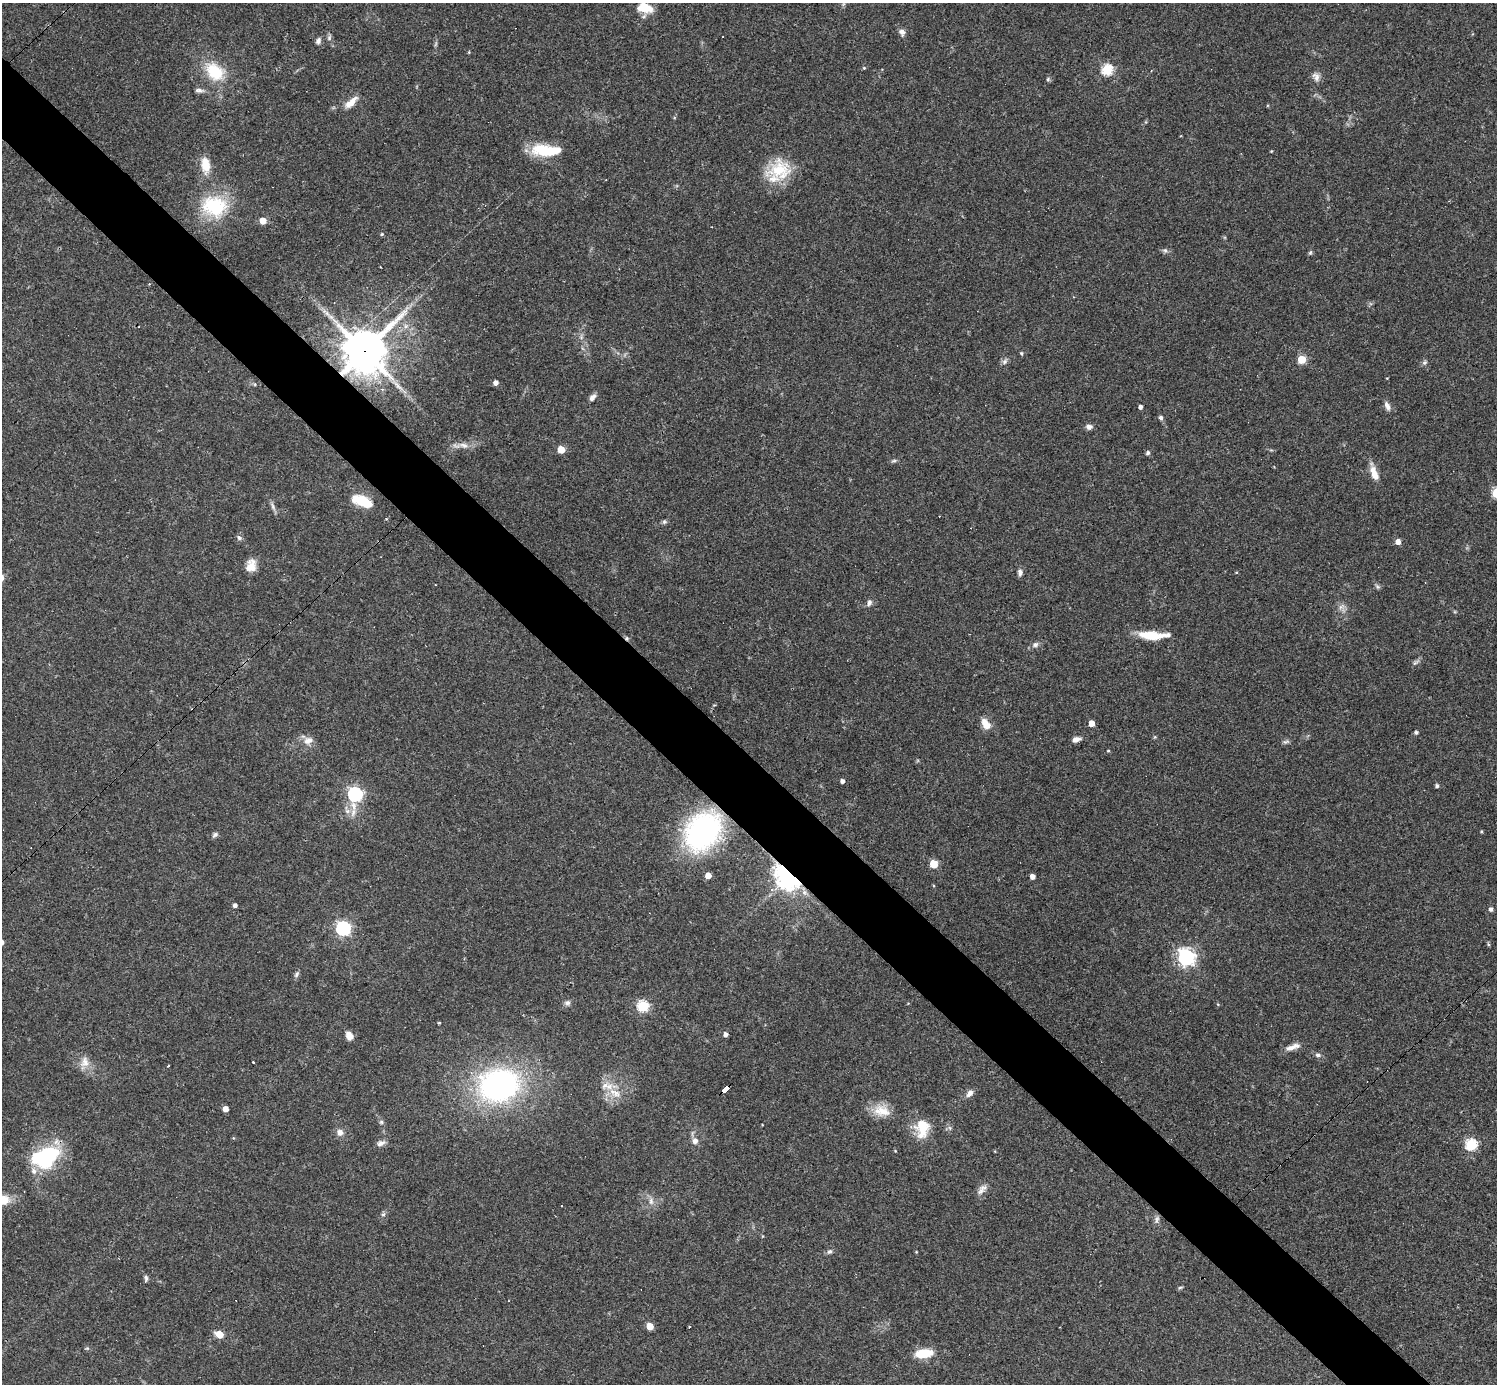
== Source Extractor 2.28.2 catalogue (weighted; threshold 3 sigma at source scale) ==
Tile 11 of 4 x 4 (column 3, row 3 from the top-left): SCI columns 2989-4483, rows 1678-3059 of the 5977 x 5977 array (HDU 1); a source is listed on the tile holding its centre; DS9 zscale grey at full resolution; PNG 1499 x 1386 px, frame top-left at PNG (2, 3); no overlay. Shown black and unused: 5% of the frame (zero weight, under 3 of 4 exposures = <1% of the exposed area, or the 3 px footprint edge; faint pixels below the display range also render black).
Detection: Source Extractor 2.28.2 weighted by HDU 2 'WHT'; one run over the whole footprint, this tile lists its part. Background 0.0358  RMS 0.0044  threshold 0.0196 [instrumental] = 3 sigma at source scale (4.5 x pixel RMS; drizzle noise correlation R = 1.50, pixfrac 1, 0.05/0.05 arcsec/px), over >= 5 px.
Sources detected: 131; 1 too faint to see at this stretch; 3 inside a brighter object's white glare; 5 cosmic-ray / hot-pixel residue — not listed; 4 inside a brighter listed object's ellipse — not listed separately; the other 118 listed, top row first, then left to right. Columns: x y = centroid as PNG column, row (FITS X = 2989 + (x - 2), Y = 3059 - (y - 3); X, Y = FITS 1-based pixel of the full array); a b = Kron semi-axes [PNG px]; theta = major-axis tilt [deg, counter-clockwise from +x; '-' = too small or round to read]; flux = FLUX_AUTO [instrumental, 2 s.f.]
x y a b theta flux
645 8 18 11 -15 8.3
902 32 8 7 - 2.2
329 38 8 6 75 1.1
318 41 8 6 66 1.5
469 52 5 3 - 0.36
864 68 4 4 - 0.55
1107 70 5 5 - 42
215 72 22 16 -41 19
1316 77 12 9 -57 2.4
1048 79 5 5 - 0.74
199 90 12 6 -5 1.6
351 102 19 8 43 4.7
552 151 36 11 5 15
1271 151 4 3 - 0.34
205 165 20 11 -84 7.4
780 170 31 27 5 19
214 206 32 26 -9 28
263 221 5 5 - 6.4
382 234 5 4 - 0.55
1165 250 7 6 - 1.1
1310 252 7 5 62 0.75
406 326 7 6 - 1.5
581 337 5 5 - 0.96
364 351 14 13 - 1800
1021 353 5 4 - 0.6
1302 359 5 5 - 19
1005 361 9 7 55 1.5
1424 362 7 6 - 1
496 383 4 4 - 2.3
592 397 10 6 50 1.9
1387 406 12 6 -63 2.2
1140 407 4 4 - 1.6
1161 417 6 5 - 1.1
1089 427 8 6 -1 1.9
463 445 18 7 -11 3.4
561 449 5 5 - 11
1148 453 5 5 - 1.1
894 461 8 5 25 0.84
1374 473 19 7 -70 6
362 500 21 11 -13 12
273 506 14 4 -67 1.7
386 519 4 3 - 0.51
664 522 7 6 - 0.88
239 538 7 6 - 1.2
1398 542 5 4 - 3.7
251 566 16 12 75 5.1
1020 572 9 6 -88 1.6
435 585 3 2 - 0.61
1377 587 8 5 -52 0.92
869 603 10 6 60 1.6
1342 608 16 9 -64 2.8
1153 636 21 9 -5 12
1035 645 9 7 17 1.7
1416 662 11 5 36 1.2
1091 723 5 4 - 5.3
986 724 16 9 -60 4.5
1416 732 4 4 - 1
1076 739 9 5 13 2.6
308 740 14 10 15 3.6
1286 742 10 5 11 1
1108 751 4 3 - 0.47
842 781 4 4 - 1.6
1437 786 4 4 - 0.84
355 794 8 6 85 110
702 831 33 23 50 110
1481 832 4 3 - 0.48
215 835 8 6 34 1.2
934 864 5 5 - 19
708 875 5 4 - 5.1
789 876 9 7 -45 530
1032 876 4 4 - 2.8
771 890 6 5 - 1.2
804 892 9 8 - 2.2
235 905 4 4 - 1.4
1491 909 5 5 - 1.2
343 928 6 6 - 110
1488 944 6 4 -72 0.51
1186 957 7 6 - 180
296 974 9 6 60 1.1
567 1003 8 7 - 1.3
643 1006 6 5 - 46
439 1023 4 3 - 0.43
725 1034 4 4 - 2
349 1036 9 7 -54 3.9
1292 1047 20 6 19 3.4
1318 1055 8 6 -14 1.3
85 1062 16 12 78 4.7
253 1062 3 3 - 9.8
168 1066 2 2 - 0.49
499 1085 37 30 13 120
725 1089 8 4 43 64
615 1093 25 11 -35 7.3
970 1093 11 7 52 2.3
225 1109 4 4 - 3.7
882 1111 23 16 -12 8
381 1122 6 5 - 0.86
922 1128 25 16 86 11
950 1128 6 4 -71 0.83
340 1132 9 8 - 2.6
695 1141 9 8 - 2.4
381 1143 11 6 16 2.2
1471 1145 6 5 - 52
46 1157 27 17 48 39
982 1189 17 9 49 2.9
651 1201 12 6 -89 2.4
561 1206 3 2 - 0.75
383 1214 7 5 43 0.95
1156 1219 11 6 84 1.7
763 1236 5 3 - 0.39
830 1252 8 6 40 1.2
916 1252 4 3 - 0.32
146 1278 8 5 -83 1.1
1180 1287 7 3 9 0.63
650 1326 5 5 - 9.8
689 1327 3 3 - 0.36
220 1334 6 5 - 10
87 1348 6 5 - 0.63
924 1353 14 8 7 13
Overlapping masked pixels (flux is a lower limit): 5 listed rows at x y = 364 351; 702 831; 789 876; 725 1089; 46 1157
Isophote crosses this tile's border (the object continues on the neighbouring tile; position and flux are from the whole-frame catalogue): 1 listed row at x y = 645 8